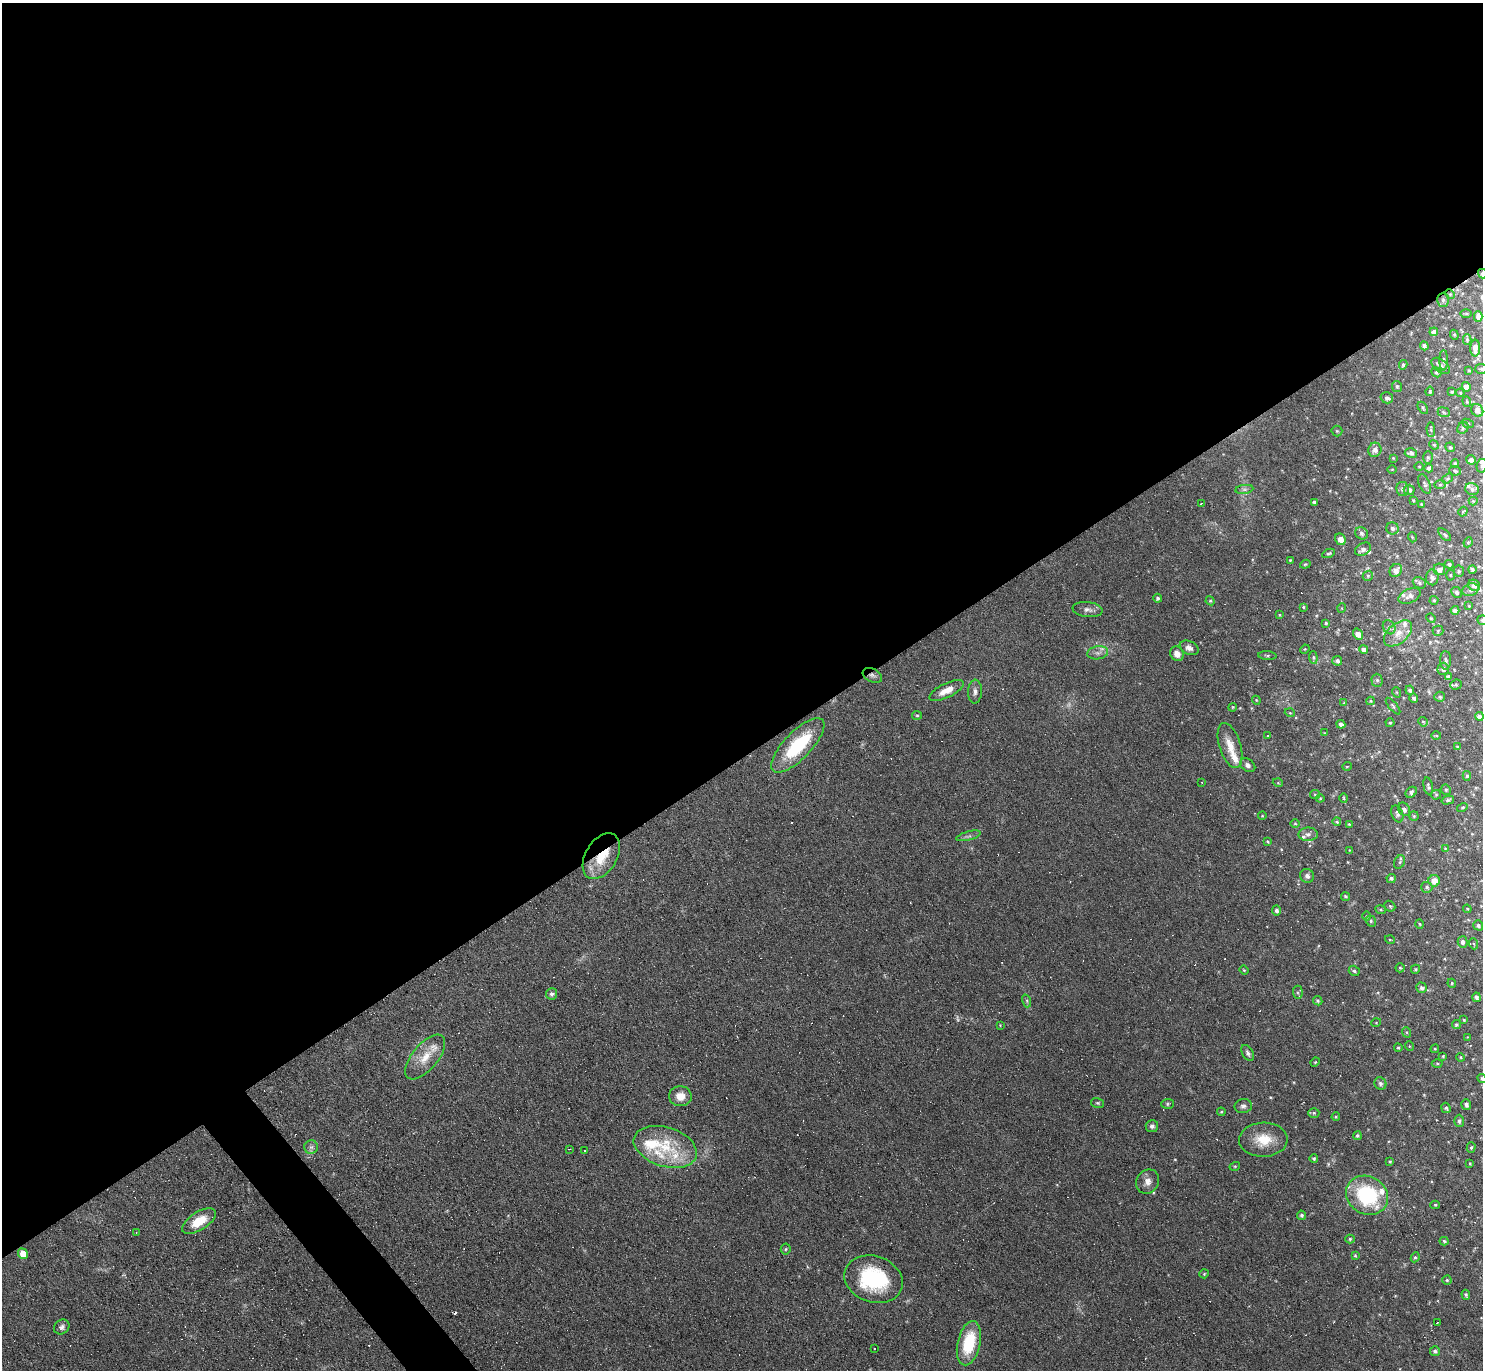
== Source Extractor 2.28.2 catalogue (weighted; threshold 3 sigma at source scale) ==
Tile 2 of 4 x 4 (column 2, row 1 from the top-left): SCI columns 1482-2962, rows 4257-5624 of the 5923 x 5919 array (HDU 1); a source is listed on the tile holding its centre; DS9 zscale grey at full resolution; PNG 1485 x 1372 px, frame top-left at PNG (2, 3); each listed source drawn as its Kron ellipse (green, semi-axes under 4 px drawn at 4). Shown black and unused: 56% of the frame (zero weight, under 3 of 6 exposures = <1% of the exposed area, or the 3 px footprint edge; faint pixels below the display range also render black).
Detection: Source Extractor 2.28.2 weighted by HDU 2 'WHT'; one run over the whole footprint, this tile lists its part. Background 0.0809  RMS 0.0058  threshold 0.0238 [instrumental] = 3 sigma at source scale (4.09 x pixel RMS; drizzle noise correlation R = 1.36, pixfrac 0.8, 0.05/0.05 arcsec/px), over >= 5 px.
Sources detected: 290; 2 too faint to see at this stretch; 1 inside a brighter object's white glare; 27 cosmic-ray / hot-pixel residue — neither listed nor drawn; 13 inside a brighter listed object's ellipse — not listed separately; the other 247 listed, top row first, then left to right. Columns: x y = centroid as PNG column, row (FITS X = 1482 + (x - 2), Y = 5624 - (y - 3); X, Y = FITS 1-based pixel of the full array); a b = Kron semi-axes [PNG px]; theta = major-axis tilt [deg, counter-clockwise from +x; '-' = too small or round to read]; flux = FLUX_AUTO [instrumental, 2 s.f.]
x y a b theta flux
1482 274 5 4 - 1.1
1450 294 5 4 - 0.61
1443 300 7 6 - 1.5
1466 314 5 3 - 0.63
1478 317 5 4 - 3.6
1434 332 4 4 - 1.9
1454 335 5 4 - 0.71
1467 339 5 4 - 0.7
1424 346 4 4 - 1.6
1475 348 8 5 86 3.7
1444 360 10 4 90 1
1403 365 5 3 - 0.79
1441 366 10 6 -38 1.9
1481 369 6 5 - 1
1469 370 3 3 - 0.62
1436 372 5 4 - 0.95
1397 386 5 5 - 1
1466 387 5 4 - 3.6
1430 391 4 3 - 0.74
1452 392 3 3 - 0.64
1460 393 4 3 - 0.55
1387 398 6 5 - 1.6
1467 401 5 4 - 0.58
1423 408 7 4 -60 0.81
1477 410 7 5 -57 2.6
1444 412 6 4 -23 0.89
1468 423 6 4 -20 0.64
1463 428 6 5 - 0.84
1431 429 7 4 -88 0.82
1337 431 5 5 - 0.74
1434 445 5 4 - 0.54
1450 447 5 4 - 0.86
1375 450 7 6 - 2.4
1411 453 6 5 - 1.6
1428 457 6 5 - 0.8
1393 458 4 3 - 0.42
1471 460 5 4 - 1.8
1455 463 4 3 - 0.85
1419 466 5 3 - 0.45
1482 466 7 5 81 1.1
1429 468 4 4 - 1.3
1392 469 4 3 - 0.39
1455 471 6 4 -23 0.86
1448 479 6 4 34 0.67
1425 484 10 5 -66 1.2
1440 485 6 4 2 0.76
1244 489 9 4 8 1.4
1403 489 7 6 - 1.7
1472 489 7 5 -17 1.5
1409 490 5 5 - 1.5
1413 500 4 3 - 0.41
1473 501 4 4 - 0.5
1314 502 4 3 - 0.92
1201 503 3 2 - 0.56
1421 504 4 4 - 0.52
1463 512 5 3 - 0.54
1392 528 6 6 - 1.6
1361 533 6 6 - 1.6
1445 535 8 4 -44 0.75
1412 537 5 3 - 0.43
1340 539 6 5 - 4
1468 542 5 4 - 0.76
1363 549 8 6 28 2.2
1328 553 7 3 23 0.87
1290 560 4 3 - 0.43
1305 564 5 4 - 0.61
1449 564 4 4 - 1.1
1439 569 6 5 - 2.9
1472 569 4 4 - 0.99
1396 570 7 5 51 2.8
1459 571 5 5 - 0.8
1450 575 5 3 - 0.51
1368 576 5 4 - 0.82
1432 577 8 6 -88 2.2
1419 583 7 5 -23 1.2
1474 585 6 5 - 2.4
1470 590 8 6 21 2
1456 592 5 5 - 1.2
1409 596 12 7 24 2.6
1158 598 4 4 - 1.2
1434 600 4 4 - 0.62
1210 601 5 4 - 0.69
1469 606 4 3 - 0.44
1303 607 4 3 - 0.57
1342 608 5 3 - 0.46
1087 609 15 7 -7 2.8
1455 610 4 4 - 2.1
1280 615 4 3 - 0.52
1431 618 5 4 - 0.52
1482 620 5 4 - 0.76
1326 623 4 4 - 0.78
1389 627 7 6 - 1.4
1438 631 5 5 - 0.72
1398 633 16 10 41 5.9
1358 634 6 4 -55 3
1189 648 10 6 -26 2.5
1305 649 5 4 - 0.53
1364 649 4 4 - 1.8
1098 653 10 6 9 2.3
1177 654 7 6 - 3.4
1267 655 9 4 -4 0.88
1313 657 6 4 -85 0.84
1446 660 9 5 -89 1.3
1337 661 5 4 - 1.5
1443 669 6 6 - 1.6
872 675 10 6 -25 2.1
1448 677 4 3 - 1.1
1377 680 6 5 - 1.1
1456 685 6 5 - 0.75
1410 690 4 3 - 1.3
946 691 19 7 26 6.7
975 692 12 7 87 2.4
1396 692 5 3 - 0.48
1440 697 5 5 - 1
1414 698 5 4 - 1.4
1256 700 4 3 - 0.49
1370 701 4 4 - 0.52
1344 703 4 4 - 0.42
1393 706 10 4 -51 0.93
1233 707 4 3 - 0.44
1290 713 5 3 - 0.44
917 715 5 4 - 0.69
1479 716 4 4 - 1.8
1423 722 5 4 - 0.74
1390 723 4 4 - 0.57
1341 724 4 4 - 1.6
1324 733 4 3 - 0.36
1268 736 3 3 - 0.38
1436 736 5 3 - 0.5
798 745 35 13 46 35
1230 745 23 10 -72 7.7
1458 747 4 3 - 0.83
1248 765 8 6 -36 1.9
1347 766 5 3 - 0.43
1467 776 5 4 - 0.76
1202 782 2 2 - 0.35
1278 783 5 3 - 0.45
1428 786 9 4 -78 1.2
1446 790 5 5 - 0.9
1411 792 6 5 - 1.6
1315 795 5 4 - 0.62
1436 795 5 5 - 0.62
1320 798 4 4 - 0.49
1344 798 5 3 - 0.54
1448 800 6 4 15 1
1462 807 5 4 - 0.71
1404 809 7 5 -61 1.6
1397 814 9 5 -69 1.5
1262 816 4 3 - 0.4
1414 816 4 4 - 0.63
1337 822 4 4 - 0.9
1295 824 5 3 - 0.52
1349 824 4 3 - 0.48
1308 834 10 6 1 2.1
968 836 12 4 15 1.5
1267 841 4 3 - 0.51
1445 848 3 3 - 0.44
1349 850 4 3 - 0.35
601 856 25 15 59 17
1399 862 7 5 62 1.1
1307 876 7 7 - 1.8
1391 878 4 4 - 1.1
1434 881 6 6 - 4.6
1427 887 5 5 - 1.2
1345 896 5 4 - 0.89
1390 906 6 5 - 0.77
1467 909 4 3 - 0.55
1277 910 5 4 - 1.5
1381 910 5 3 - 0.6
1366 916 5 3 - 0.53
1371 921 6 5 - 0.85
1420 924 4 3 - 0.46
1478 925 5 4 - 1.2
1390 940 5 3 - 0.42
1462 942 5 5 - 1.7
1474 944 5 3 - 0.56
1400 968 4 4 - 0.62
1415 969 4 4 - 0.66
1244 970 4 4 - 0.54
1354 971 6 5 - 0.99
1452 983 4 4 - 0.67
1422 988 5 5 - 1.5
1298 992 6 5 - 1.1
552 994 5 5 - 1.3
1476 997 5 4 - 1.5
1027 1001 6 4 -73 0.91
1318 1001 5 4 - 0.82
1464 1020 4 3 - 0.58
1376 1023 5 3 - 0.39
1000 1025 4 4 - 0.4
1456 1025 4 4 - 0.84
1406 1032 5 3 - 0.69
1467 1037 3 3 - 0.37
1409 1046 5 3 - 0.42
1398 1048 4 3 - 0.7
1435 1049 4 4 - 0.64
1248 1053 9 5 -61 1.5
1443 1056 4 4 - 0.52
425 1057 27 12 50 11
1461 1057 4 3 - 0.59
1315 1062 5 4 - 0.67
1437 1063 5 3 - 0.58
1482 1079 5 4 - 1.1
1380 1084 6 6 - 1.3
680 1096 11 10 - 6.5
1098 1103 6 5 - 0.85
1167 1104 6 5 - 0.8
1466 1104 5 5 - 1.7
1243 1106 8 7 - 1.7
1446 1108 5 4 - 0.86
1221 1112 4 4 - 0.59
1314 1113 5 5 - 0.84
1336 1117 4 4 - 0.52
1459 1121 6 5 - 1.3
1152 1126 6 6 - 1.5
1357 1136 4 4 - 1
1263 1140 24 17 2 12
311 1147 7 7 - 1.6
665 1147 33 19 -17 22
1471 1148 5 4 - 1
569 1149 3 2 - 0.33
584 1150 3 2 - 0.64
1314 1158 4 4 - 0.83
1390 1161 4 3 - 0.57
1470 1163 3 3 - 0.47
1235 1166 5 3 - 0.47
1148 1182 13 11 58 4.1
1367 1195 22 18 -31 43
1435 1205 5 4 - 0.72
1302 1215 5 4 - 1.2
199 1221 19 9 32 12
136 1232 2 2 - 0.42
1350 1239 5 4 - 0.82
1444 1241 4 3 - 0.98
786 1249 5 5 - 0.76
23 1254 5 4 - 7
1355 1255 4 4 - 0.61
1415 1257 5 4 - 0.8
1204 1274 5 4 - 0.63
874 1279 30 23 -18 47
1447 1280 4 4 - 0.74
1466 1295 5 3 - 0.88
1437 1323 2 2 - 0.4
62 1327 8 7 - 1.9
969 1343 22 11 77 25
875 1349 3 3 - 1.5
1435 1351 5 5 - 1.3
Overlapping masked pixels (flux is a lower limit): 4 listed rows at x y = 1482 274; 872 675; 798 745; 601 856
Isophote crosses this tile's border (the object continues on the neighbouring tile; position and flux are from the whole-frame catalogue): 5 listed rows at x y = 1482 274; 1481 369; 1482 466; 1482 620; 1482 1079